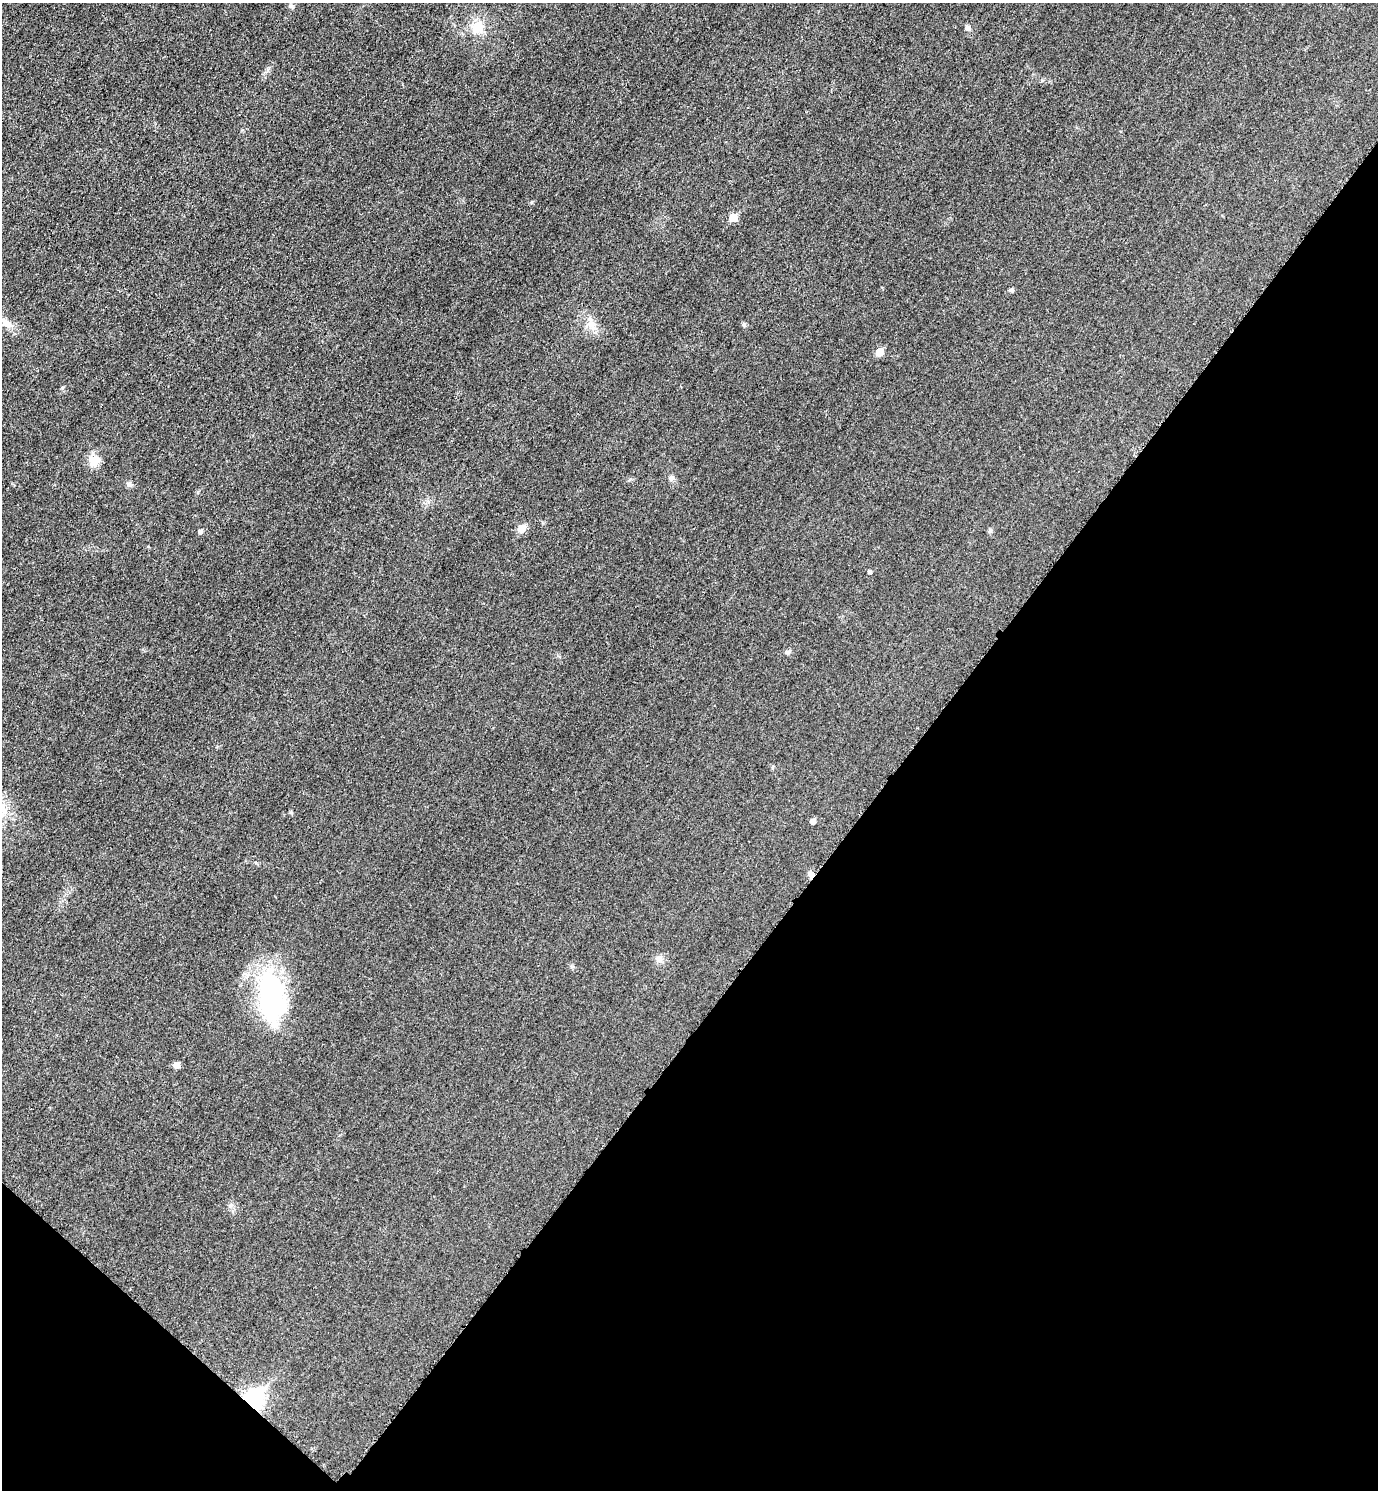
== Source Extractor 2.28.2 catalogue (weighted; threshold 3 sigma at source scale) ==
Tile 15 of 4 x 4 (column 3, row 4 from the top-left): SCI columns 2922-4297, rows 23-1510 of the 5989 x 5986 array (HDU 1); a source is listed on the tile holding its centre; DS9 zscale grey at full resolution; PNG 1380 x 1492 px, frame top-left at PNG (2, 3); no overlay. Shown black and unused: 37% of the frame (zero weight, under 3 of 5 exposures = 2% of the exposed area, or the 3 px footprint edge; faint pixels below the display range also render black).
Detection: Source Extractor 2.28.2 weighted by HDU 2 'WHT'; one run over the whole footprint, this tile lists its part. Background 0.0302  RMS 0.0055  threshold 0.0246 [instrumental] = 3 sigma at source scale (4.5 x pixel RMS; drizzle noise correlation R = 1.50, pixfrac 1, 0.05/0.05 arcsec/px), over >= 5 px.
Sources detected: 23; all 23 listed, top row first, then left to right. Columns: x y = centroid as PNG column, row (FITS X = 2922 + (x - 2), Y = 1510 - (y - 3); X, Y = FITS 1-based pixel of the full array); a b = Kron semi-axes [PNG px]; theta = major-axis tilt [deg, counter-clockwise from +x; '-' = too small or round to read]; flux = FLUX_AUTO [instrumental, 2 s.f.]
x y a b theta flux
291 6 9 4 -45 0.99
477 27 18 14 51 9.4
968 28 6 5 - 2.3
733 217 5 5 - 11
1011 290 6 5 - 0.86
6 322 25 7 -34 5.5
592 325 15 9 -54 5
744 325 6 5 - 0.93
880 352 6 5 - 8.7
94 461 15 14 - 5.8
671 478 7 6 - 1.6
129 484 6 6 - 1.3
522 528 6 5 - 10
990 530 6 5 - 0.95
200 531 5 5 - 1.7
870 572 5 4 - 1.1
788 652 8 5 21 1.2
813 821 5 5 - 2.5
811 875 7 7 - 2.1
659 959 9 9 - 2.7
271 998 63 30 -84 75
176 1065 5 5 - 4.9
253 1400 8 7 - 240
Overlapping masked pixels (flux is a lower limit): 2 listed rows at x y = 811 875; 253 1400
Isophote crosses this tile's border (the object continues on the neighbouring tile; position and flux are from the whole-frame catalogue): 1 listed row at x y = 6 322
Unlisted compact peaks at least as high as the median listed source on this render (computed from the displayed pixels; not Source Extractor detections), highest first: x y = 62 388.